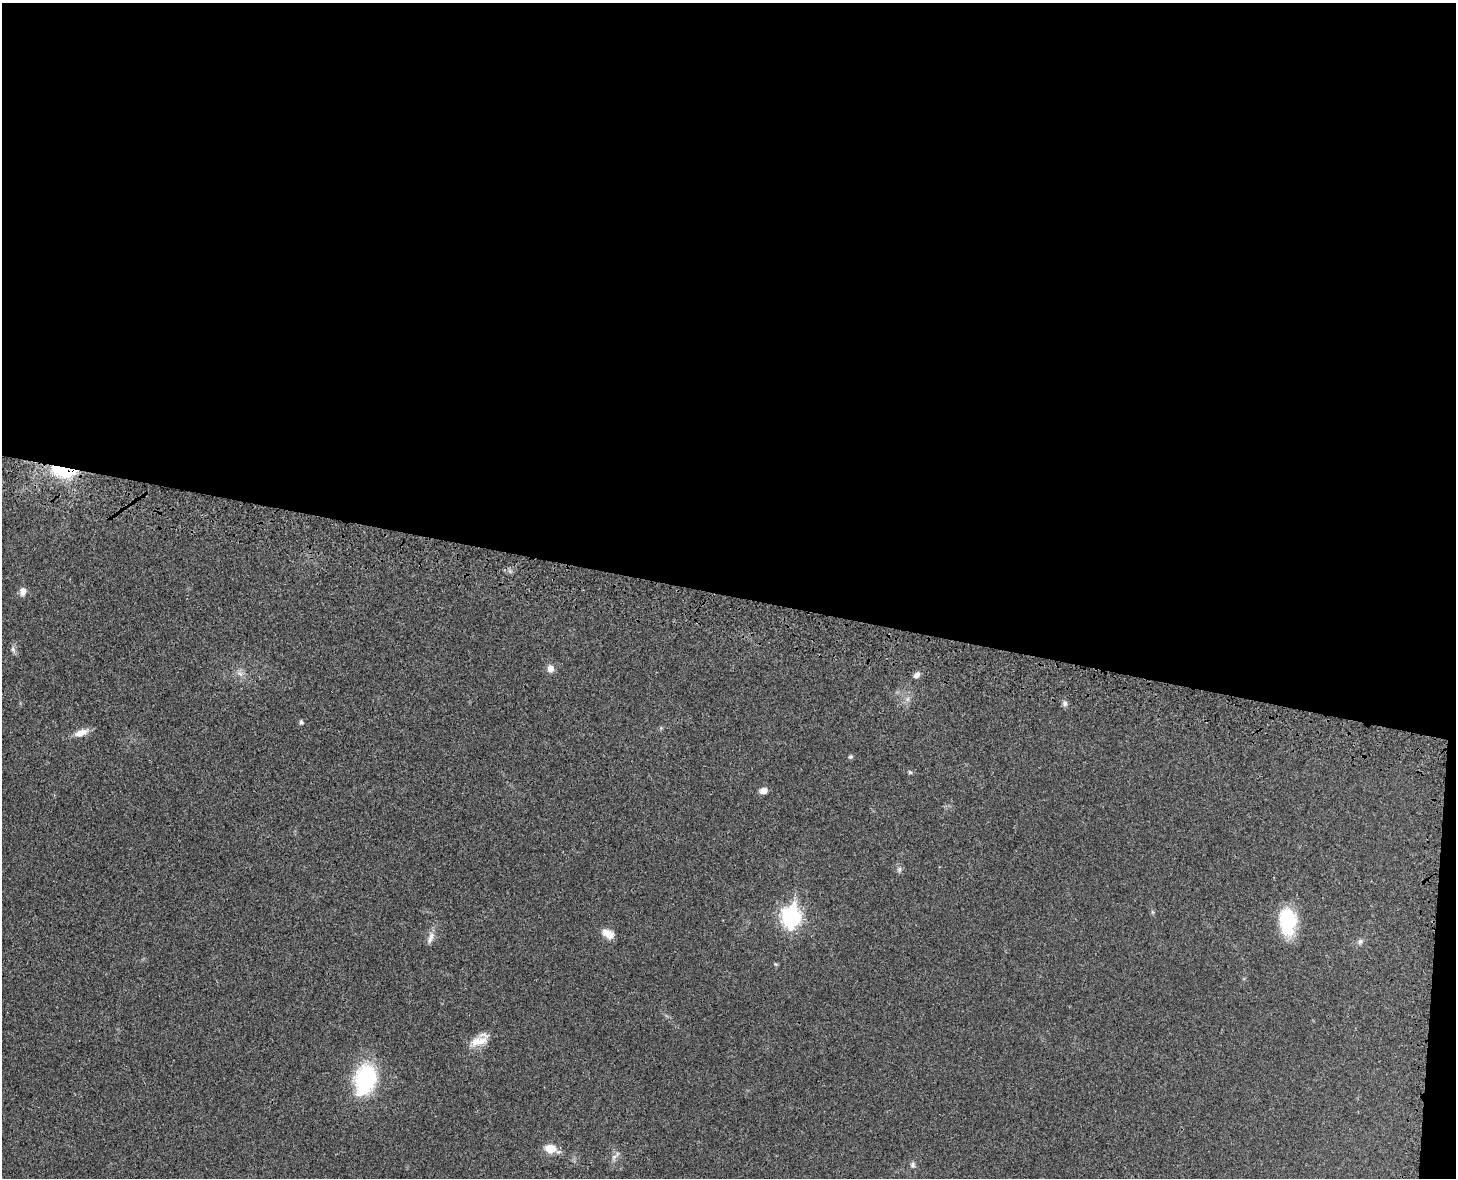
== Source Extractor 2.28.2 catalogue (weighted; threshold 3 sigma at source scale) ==
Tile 3 of 3 x 4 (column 3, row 1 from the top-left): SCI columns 3100-4553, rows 3615-4790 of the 4860 x 4873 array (HDU 1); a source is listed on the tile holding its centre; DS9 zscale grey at full resolution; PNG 1458 x 1180 px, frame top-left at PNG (2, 3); no overlay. Shown black and unused: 51% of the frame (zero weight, under 3 of 4 exposures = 8% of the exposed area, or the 3 px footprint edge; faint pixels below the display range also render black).
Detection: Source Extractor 2.28.2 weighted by HDU 2 'WHT'; one run over the whole footprint, this tile lists its part. Background 0.0215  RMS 0.0034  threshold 0.0155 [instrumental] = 3 sigma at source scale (4.5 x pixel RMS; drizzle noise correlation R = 1.50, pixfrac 1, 0.05/0.05 arcsec/px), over >= 5 px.
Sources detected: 28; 1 inside a brighter object's white glare — not listed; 1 inside a brighter listed object's ellipse — not listed separately; the other 26 listed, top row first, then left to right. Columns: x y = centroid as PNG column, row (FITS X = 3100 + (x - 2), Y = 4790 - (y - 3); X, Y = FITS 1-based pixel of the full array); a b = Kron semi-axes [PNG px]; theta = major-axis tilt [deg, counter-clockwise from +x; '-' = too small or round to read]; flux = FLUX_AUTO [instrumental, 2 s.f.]
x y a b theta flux
64 471 26 12 -8 21
23 591 9 7 73 2.3
13 649 11 5 -72 1
550 668 8 7 - 2.3
240 674 10 5 -35 1.3
916 675 8 6 39 1.6
907 699 7 6 - 1.1
1065 704 7 6 - 1.1
301 722 5 4 - 0.92
81 733 19 8 19 3.2
851 757 5 5 - 0.61
910 772 6 5 - 0.5
763 791 8 6 10 2.4
899 869 8 6 88 0.96
1152 912 6 4 -71 0.47
791 917 10 8 87 130
1287 919 36 17 -89 18
608 934 14 9 -31 3.9
431 936 12 9 89 2
1360 942 9 7 64 1.1
775 964 6 4 -70 0.4
479 1041 27 12 18 5.3
365 1079 25 17 73 42
550 1148 10 7 -17 7.5
614 1157 10 6 45 1.5
913 1165 9 7 79 1.1
Overlapping masked pixels (flux is a lower limit): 1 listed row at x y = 64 471